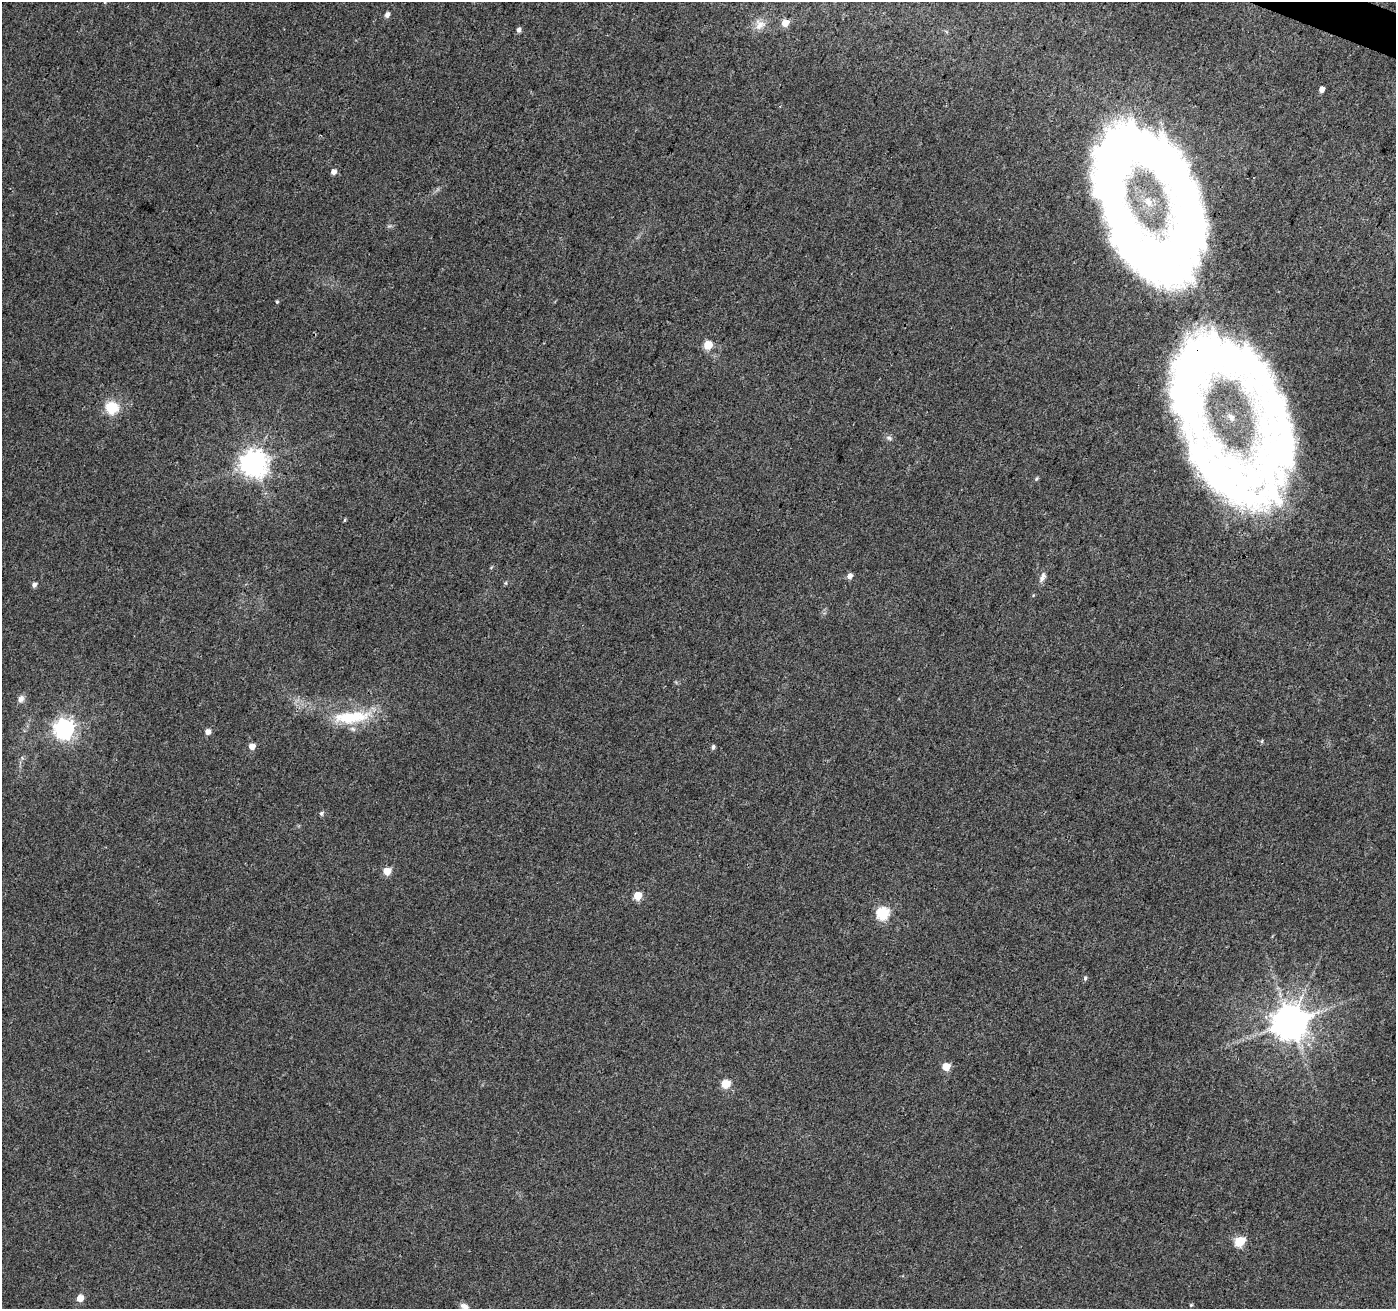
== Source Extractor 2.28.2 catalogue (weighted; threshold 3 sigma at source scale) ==
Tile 10 of 4 x 4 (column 2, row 3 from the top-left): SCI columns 1403-2796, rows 1583-2889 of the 5586 x 5714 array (HDU 1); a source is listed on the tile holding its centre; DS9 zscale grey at full resolution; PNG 1398 x 1311 px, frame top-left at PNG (2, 2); no overlay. Shown black and unused: <1% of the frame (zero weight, under 3 of 4 exposures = <1% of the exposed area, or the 3 px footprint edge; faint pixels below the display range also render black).
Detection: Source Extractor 2.28.2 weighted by HDU 2 'WHT'; one run over the whole footprint, this tile lists its part. Background 0.0372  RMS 0.004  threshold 0.0182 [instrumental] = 3 sigma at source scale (4.5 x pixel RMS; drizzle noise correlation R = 1.50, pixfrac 1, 0.0396/0.0396 arcsec/px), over >= 5 px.
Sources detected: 45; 4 inside a brighter object's white glare — not listed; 1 inside a brighter listed object's ellipse — not listed separately; the other 40 listed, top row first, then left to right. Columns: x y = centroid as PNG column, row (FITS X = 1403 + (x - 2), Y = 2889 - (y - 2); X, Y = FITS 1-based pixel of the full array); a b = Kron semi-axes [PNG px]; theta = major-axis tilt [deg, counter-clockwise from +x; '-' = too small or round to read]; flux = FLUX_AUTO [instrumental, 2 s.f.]
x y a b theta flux
387 15 6 5 - 1.6
785 23 5 4 - 6.4
759 25 14 12 75 3.5
518 30 5 5 - 1.3
1321 89 5 4 - 2.6
1109 163 101 41 89 170
333 172 5 5 - 2.3
1148 202 15 9 -61 3.4
277 302 5 4 - 0.49
708 345 5 5 - 11
1187 377 97 39 86 110
112 408 13 12 - 11
889 438 8 6 -17 1.1
1278 447 129 50 90 140
254 463 8 8 - 460
1224 476 122 52 -44 160
1036 479 5 4 - 0.54
345 520 5 3 - 0.43
850 576 6 5 - 2.2
1042 577 15 7 61 2
34 585 6 5 - 1.4
21 699 11 8 57 1.8
351 717 51 15 5 19
65 729 7 7 - 240
208 732 5 5 - 2.7
1262 741 6 3 71 0.44
252 746 5 5 - 3.7
713 747 5 4 - 1.1
321 813 6 4 -77 0.8
387 871 5 5 - 8.2
638 896 5 5 - 12
883 913 6 6 - 45
1085 978 6 4 88 0.71
1290 1022 10 10 - 1000
946 1067 5 5 - 9.8
725 1084 5 5 - 14
1240 1241 6 5 - 25
80 1298 5 5 - 5.3
1191 1305 5 4 - 0.43
464 1306 12 7 -20 1.8
Overlapping masked pixels (flux is a lower limit): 1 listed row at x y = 1187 377